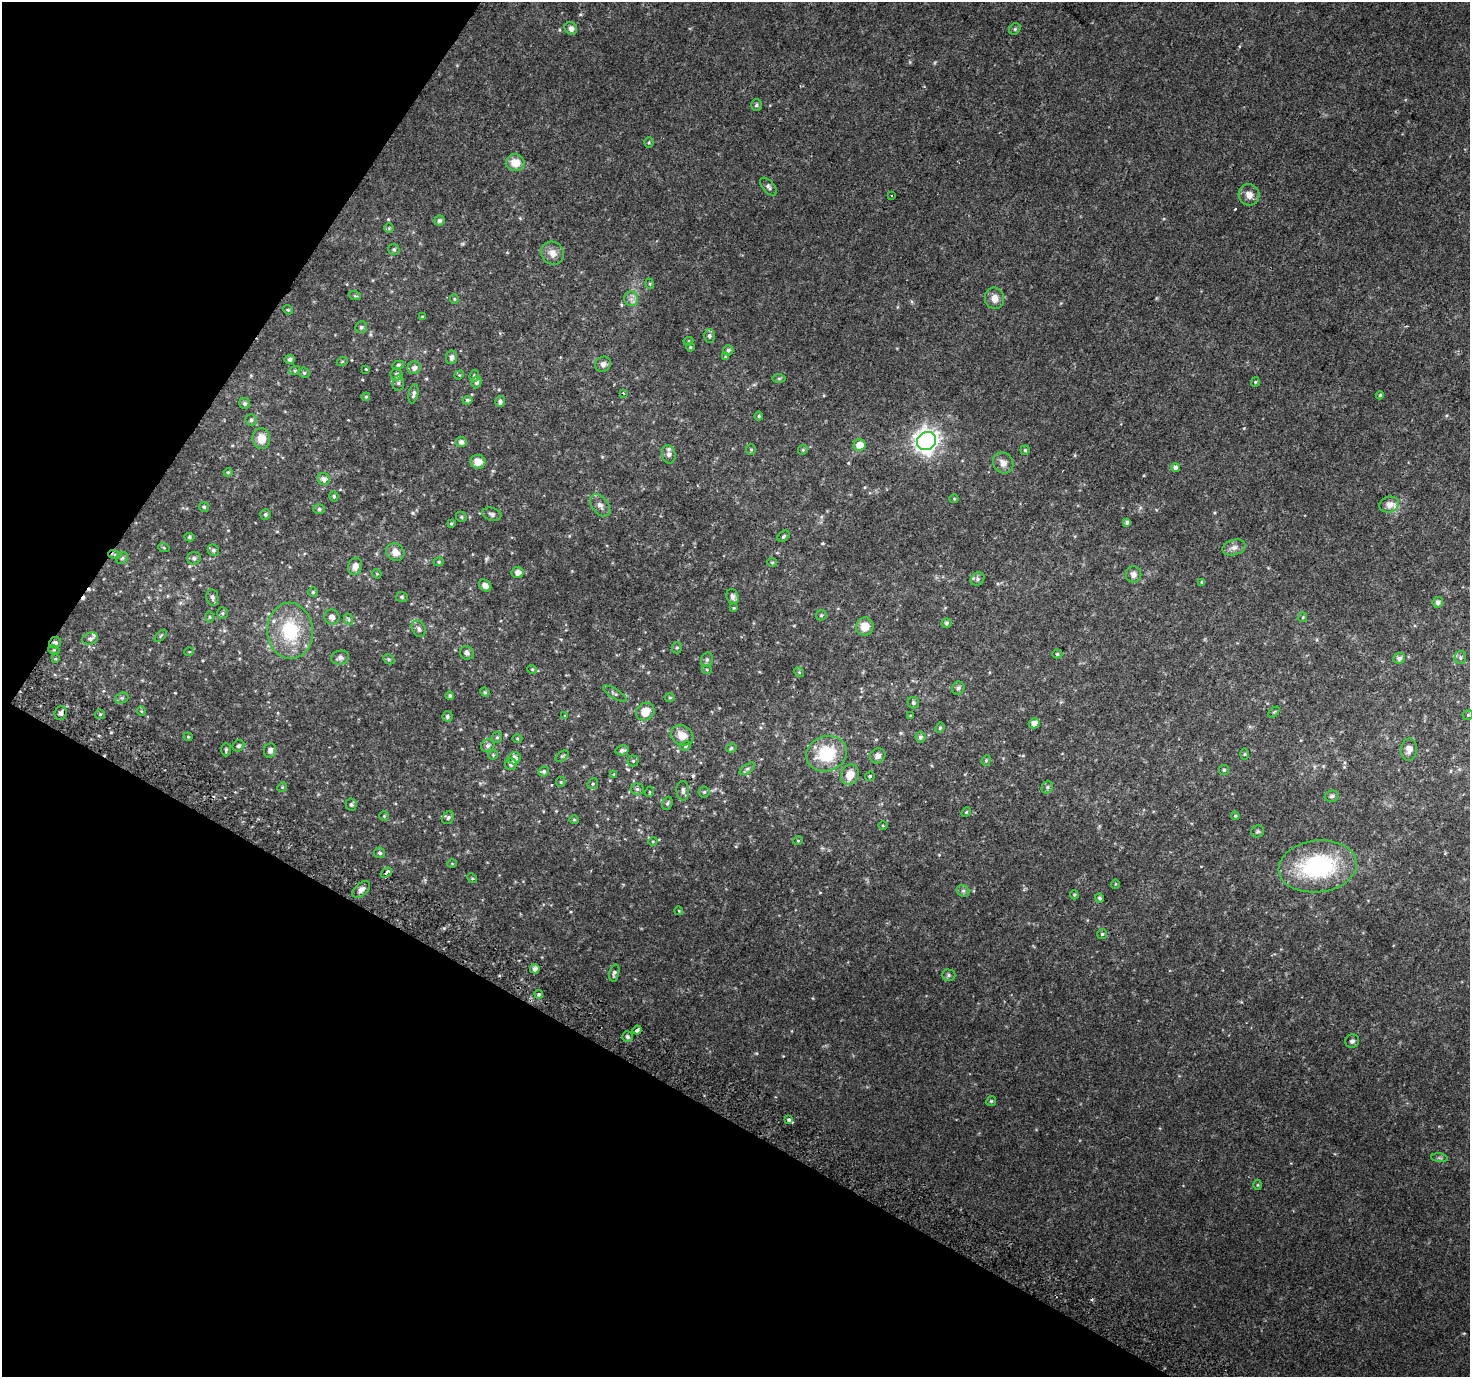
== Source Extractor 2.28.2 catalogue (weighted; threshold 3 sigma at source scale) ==
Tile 9 of 4 x 4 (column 1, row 3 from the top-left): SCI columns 34-1501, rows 1672-3046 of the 5932 x 6025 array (HDU 1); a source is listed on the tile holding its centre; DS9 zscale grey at full resolution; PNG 1472 x 1379 px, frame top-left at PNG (2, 2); each listed source drawn as its Kron ellipse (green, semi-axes under 4 px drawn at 4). Shown black and unused: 28% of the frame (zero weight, under 2 of 3 exposures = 2% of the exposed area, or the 3 px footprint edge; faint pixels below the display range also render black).
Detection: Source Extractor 2.28.2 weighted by HDU 2 'WHT'; one run over the whole footprint, this tile lists its part. Background 0.0371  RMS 0.011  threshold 0.048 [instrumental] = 3 sigma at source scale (4.5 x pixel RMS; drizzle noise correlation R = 1.50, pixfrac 1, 0.0396/0.0396 arcsec/px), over >= 5 px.
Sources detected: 224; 4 cosmic-ray / hot-pixel residue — neither listed nor drawn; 6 inside a brighter listed object's ellipse — not listed separately; the other 214 listed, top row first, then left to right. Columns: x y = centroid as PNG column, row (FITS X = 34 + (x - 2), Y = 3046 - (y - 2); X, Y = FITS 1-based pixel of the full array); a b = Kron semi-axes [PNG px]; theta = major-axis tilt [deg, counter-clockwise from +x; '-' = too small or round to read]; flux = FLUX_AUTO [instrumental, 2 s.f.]
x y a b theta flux
571 28 6 6 - 5.2
1015 29 6 5 - 1.7
756 105 6 5 - 2.1
649 142 5 4 - 1.2
515 163 9 8 - 15
768 187 10 5 -50 3
891 195 3 2 - 0.79
1249 195 11 10 - 7.7
439 221 5 5 - 2.6
389 228 5 5 - 1.4
394 249 5 5 - 1.9
552 253 12 11 - 9
650 284 5 3 - 1.1
355 296 6 4 -18 1.3
994 298 11 9 -77 8.3
454 299 4 4 - 1.3
631 299 7 7 - 4.1
288 310 5 4 - 1.3
422 317 4 3 - 0.99
361 327 6 5 - 2.2
709 336 6 5 - 2.8
688 341 5 4 - 1.2
690 347 4 4 - 0.96
728 350 5 5 - 2.7
452 357 7 5 83 4
726 357 4 4 - 1.7
290 359 5 5 - 3.1
342 362 6 3 19 1.1
603 364 8 7 - 4.2
398 365 6 4 10 1.8
414 368 6 6 - 4.5
366 369 3 2 - 0.84
295 370 5 3 - 1.1
304 373 6 5 - 1.6
396 374 6 6 - 3.2
459 375 5 4 - 1
474 376 6 5 - 2.1
779 378 7 4 0 1.6
476 382 6 5 - 3
1255 382 5 4 - 1.3
398 383 8 6 84 2.5
623 393 4 3 - 1
414 394 10 4 78 3.2
1380 395 4 4 - 1.3
366 397 4 4 - 1.6
467 400 5 4 - 1.9
500 401 5 5 - 3.4
245 403 6 5 - 2.3
759 416 4 4 - 1.4
251 420 5 5 - 2
261 438 10 9 - 13
927 441 10 8 36 800
461 442 5 5 - 4.6
860 445 6 6 - 14
751 449 5 5 - 1.5
803 450 5 4 - 1.3
1025 450 4 4 - 1.4
669 454 9 6 -78 3.5
478 462 7 7 - 10
1003 463 11 9 -52 6.8
1175 468 4 4 - 3.5
228 472 4 4 - 1.2
324 479 6 6 - 4.6
334 496 5 4 - 1.7
954 499 4 4 - 1
600 505 13 8 -52 5.6
1389 505 10 8 15 6.8
204 507 5 4 - 1.5
319 509 6 5 - 1.8
265 514 5 5 - 1.9
492 514 9 6 -16 2.9
461 517 5 4 - 1.4
1127 522 4 4 - 2.7
451 523 4 3 - 1.2
783 536 7 4 41 1.7
189 537 5 4 - 1.5
164 548 6 3 -19 1.1
1234 548 12 7 16 5.6
213 550 6 5 - 2.2
395 552 9 8 - 8.2
114 554 6 4 -19 1.6
122 558 6 5 - 1.8
194 558 7 6 - 2.5
439 562 5 4 - 1.5
772 562 5 4 - 1.3
355 566 9 7 71 6.9
518 572 6 5 - 6
377 574 5 3 - 0.94
1133 574 8 8 - 5.4
977 579 7 6 - 2.6
1202 582 4 4 - 1.8
485 585 7 5 -43 5.8
313 592 5 5 - 1.4
733 596 8 6 -70 4.4
212 597 8 6 -80 2.9
402 597 6 5 - 1.6
1438 602 5 5 - 3.5
734 608 4 3 - 1
222 613 5 5 - 1.9
821 615 6 5 - 1.5
209 617 5 3 - 1.2
332 617 7 7 - 4.6
1303 617 5 4 - 1.2
348 619 6 4 -72 1.6
946 623 5 5 - 2.1
865 626 9 8 - 15
419 629 9 6 -60 3.4
290 631 28 23 -86 59
161 636 7 3 45 1.2
90 639 8 5 18 3.4
55 643 6 5 - 3
677 648 6 5 - 1.7
54 650 6 4 -17 1.2
189 652 5 3 - 0.83
467 653 7 6 - 3.5
1057 654 5 4 - 1.5
1460 657 6 6 - 2.1
340 658 9 7 12 3.6
1399 658 6 5 - 3.4
55 659 3 3 - 0.94
389 659 6 4 -30 1.6
707 660 7 5 69 2.2
532 669 5 3 - 0.88
707 670 5 3 - 1
799 672 5 4 - 1.2
958 688 7 6 - 2.9
485 692 5 4 - 1.2
615 694 13 5 -31 2.7
450 696 4 4 - 1.6
122 698 7 5 20 1.9
670 698 5 3 - 1.2
913 703 6 5 - 2.2
141 711 5 3 - 0.96
645 712 9 8 - 15
1274 712 6 4 44 1.2
61 713 7 6 - 3.3
100 714 5 4 - 1.7
565 715 4 2 - 0.71
1468 715 5 5 - 1.3
447 716 5 5 - 1.7
910 716 4 3 - 1.1
1034 723 5 5 - 6.7
940 728 5 4 - 1.3
682 735 12 9 -29 12
188 737 4 4 - 0.98
497 737 6 5 - 1.8
920 737 5 5 - 2.8
517 739 5 3 - 1.1
238 746 6 5 - 2
488 746 7 6 - 3.1
686 746 5 4 - 1.5
731 748 5 4 - 1.5
1409 749 11 8 83 6
226 750 7 4 -90 1.9
270 750 7 6 - 4
622 750 7 5 11 2.9
826 754 21 17 19 49
1245 754 6 4 90 1.1
493 755 5 4 - 1.2
562 756 7 4 36 1.5
878 756 8 7 - 4.7
514 758 6 6 - 5.6
986 760 5 4 - 1.5
633 761 5 5 - 1.6
511 764 6 5 - 3.2
747 769 9 4 35 2.2
1224 770 5 5 - 1.7
544 771 5 5 - 2
614 774 4 3 - 1.2
850 775 10 8 67 13
870 776 5 4 - 1.5
561 782 5 4 - 1.3
593 784 6 5 - 1.5
282 787 5 4 - 1.1
1047 787 6 5 - 2.3
637 789 6 5 - 2.2
683 791 10 6 -87 3.9
649 792 5 3 - 0.88
704 792 5 5 - 1.5
1332 796 7 5 14 2.2
667 803 7 5 68 1.9
351 805 6 5 - 2.1
966 812 5 4 - 1.3
384 816 4 4 - 0.88
1235 816 4 3 - 1.2
448 818 7 5 56 2
574 820 4 4 - 1.3
883 826 5 3 - 0.99
1257 831 7 6 - 1.8
798 840 5 3 - 0.96
653 841 4 3 - 0.88
380 853 5 5 - 2.5
452 864 5 3 - 0.92
1318 866 39 26 7 110
386 873 6 3 36 4.6
472 878 5 4 - 1.2
1115 884 5 3 - 0.77
361 889 10 6 41 4.8
963 891 6 5 - 2.1
1074 895 4 3 - 1.2
1100 898 4 4 - 2
679 911 4 3 - 0.94
1102 934 5 5 - 1.6
535 969 4 4 - 5
614 973 8 5 76 2.5
949 975 7 5 0 2.3
539 994 4 3 - 3.3
637 1030 4 3 - 9.2
627 1037 5 5 - 2.4
1352 1041 7 6 - 2.7
991 1101 5 4 - 1.4
789 1120 4 3 - 3.6
1439 1158 8 3 -5 1.5
1257 1185 5 3 - 0.98
Overlapping masked pixels (flux is a lower limit): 3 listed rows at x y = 114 554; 55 643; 386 873